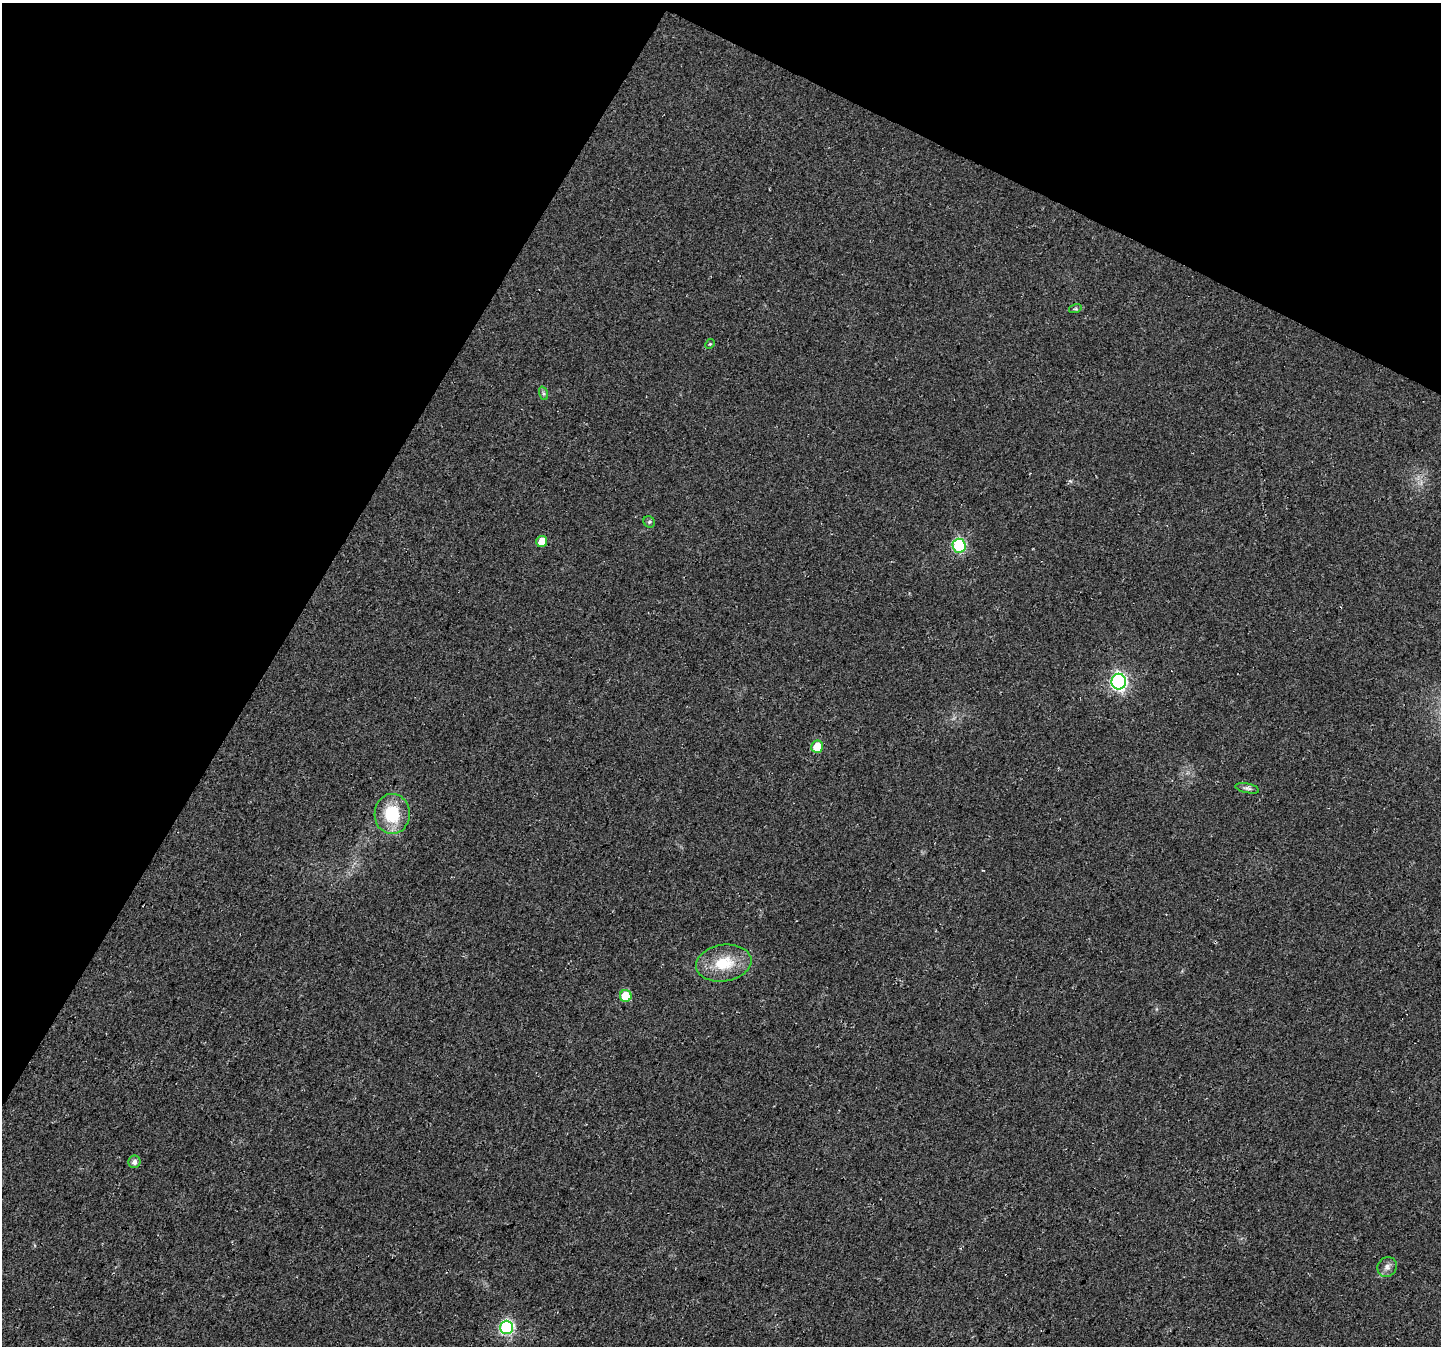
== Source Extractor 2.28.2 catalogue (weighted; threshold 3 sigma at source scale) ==
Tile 2 of 4 x 4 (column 2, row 1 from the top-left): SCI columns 1470-2908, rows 4283-5626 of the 5830 x 5942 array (HDU 1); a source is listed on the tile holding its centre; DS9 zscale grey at full resolution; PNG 1443 x 1348 px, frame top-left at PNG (2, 3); each listed source drawn as its Kron ellipse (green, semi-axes under 4 px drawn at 4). Shown black and unused: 27% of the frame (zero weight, under 3 of 4 exposures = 5% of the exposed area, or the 3 px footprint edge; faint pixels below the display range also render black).
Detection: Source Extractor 2.28.2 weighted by HDU 2 'WHT'; one run over the whole footprint, this tile lists its part. Background 0.023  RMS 0.0072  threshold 0.0325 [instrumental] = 3 sigma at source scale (4.5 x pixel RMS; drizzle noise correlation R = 1.50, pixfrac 1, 0.0396/0.0396 arcsec/px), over >= 5 px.
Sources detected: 15; all 15 listed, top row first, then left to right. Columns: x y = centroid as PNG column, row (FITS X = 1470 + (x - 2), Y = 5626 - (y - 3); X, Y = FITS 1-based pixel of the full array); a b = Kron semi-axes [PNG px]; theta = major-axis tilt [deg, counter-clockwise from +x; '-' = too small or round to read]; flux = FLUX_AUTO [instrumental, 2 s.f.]
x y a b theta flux
1075 309 6 4 18 1.1
710 344 5 4 - 0.84
543 393 7 4 -71 1.3
649 522 6 5 - 1.3
542 541 5 5 - 8.9
959 546 7 6 - 67
1119 682 8 7 - 190
817 747 6 6 - 15
1247 788 12 5 -11 2
392 814 20 17 89 30
724 963 28 18 9 24
626 996 6 6 - 20
134 1162 6 6 - 2.8
1387 1267 10 9 - 3.8
507 1327 7 6 - 110